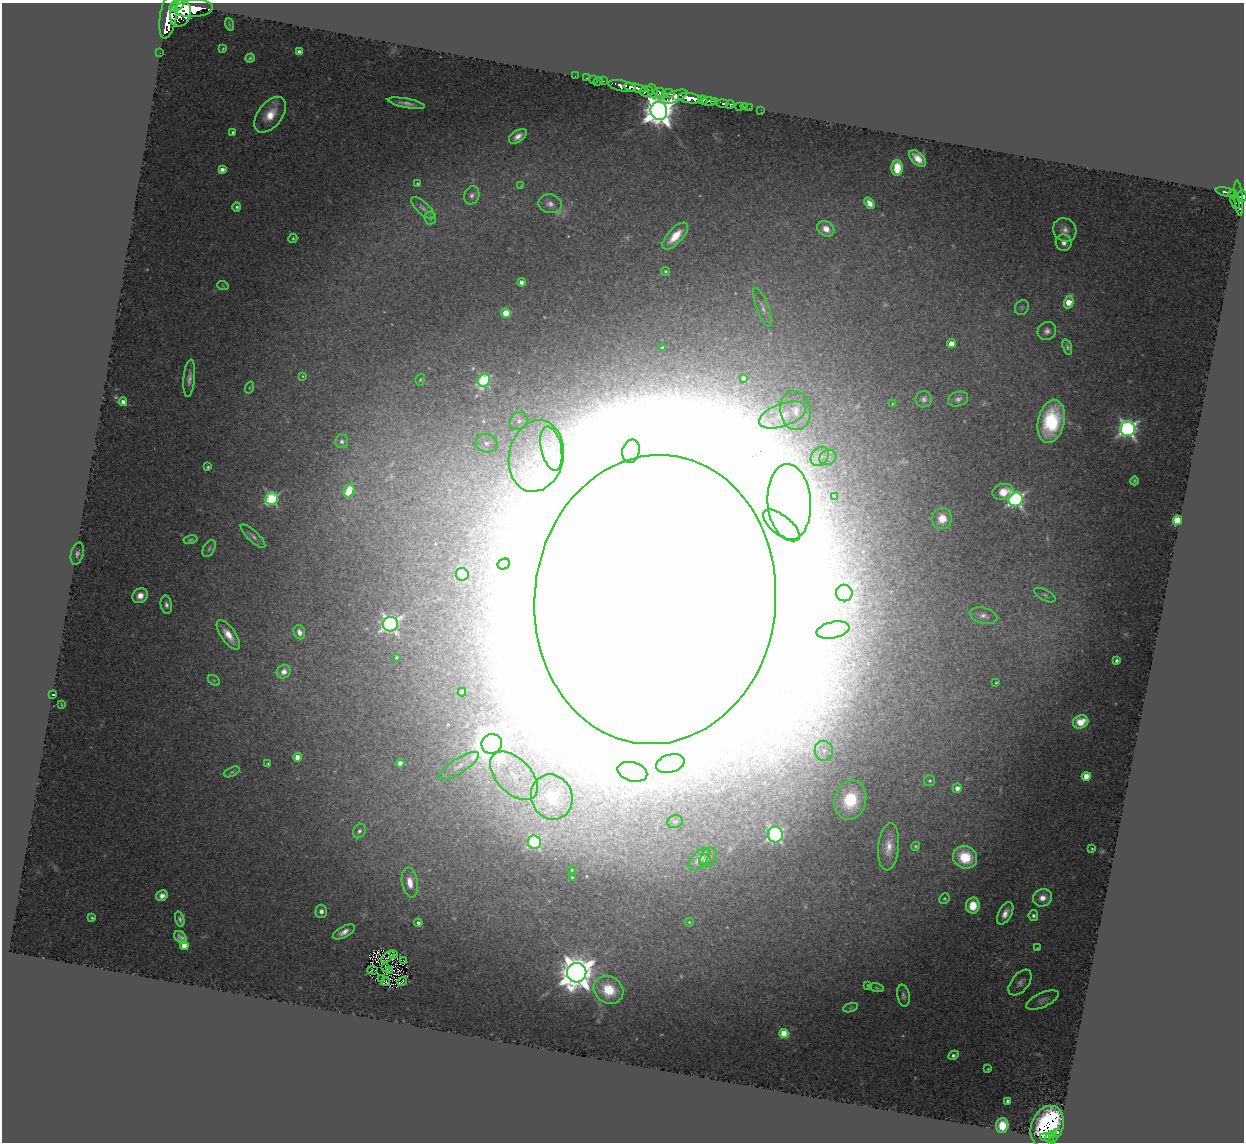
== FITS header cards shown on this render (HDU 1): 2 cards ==
NAXIS1  =                 1242
NAXIS2  =                 1140

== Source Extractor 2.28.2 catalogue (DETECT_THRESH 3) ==
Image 1242 x 1140 px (HDU 1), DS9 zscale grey, 1 PNG px = 1 image px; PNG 1246 x 1144 px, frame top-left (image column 1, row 1140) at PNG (2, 3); each listed source drawn as its Kron ellipse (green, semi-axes under 4 px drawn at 4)
Background 2.05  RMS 0.1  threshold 0.3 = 3 sigma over >= 5 px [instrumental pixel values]
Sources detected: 200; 3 with non-positive FLUX_AUTO (blend fragments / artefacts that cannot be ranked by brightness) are neither listed nor drawn; the other 197 listed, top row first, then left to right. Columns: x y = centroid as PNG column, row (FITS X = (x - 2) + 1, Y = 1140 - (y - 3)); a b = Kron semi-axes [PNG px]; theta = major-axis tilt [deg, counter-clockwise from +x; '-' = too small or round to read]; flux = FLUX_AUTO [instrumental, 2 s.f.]
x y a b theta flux
177 5 9 5 32 3100
194 8 19 8 4 9600
180 13 13 10 75 6100
168 16 23 8 80 10000
229 24 6 4 -72 7.4
223 49 3 3 - 7
299 52 4 4 - 18
160 53 2 2 - 17
250 58 5 3 - 13
575 76 2 2 - 33
587 78 3 2 - 66
593 80 4 2 - 72
598 81 5 2 - 44
604 81 3 2 - 89
622 86 14 5 -11 3500
635 88 11 3 -9 3300
646 91 7 5 10 860
653 91 7 4 -66 710
660 92 6 4 -13 1600
669 93 6 3 -11 860
675 97 14 5 21 2300
690 98 12 5 -7 5400
703 100 5 3 - 1400
709 101 6 4 -4 1500
714 102 3 3 - 1000
406 103 19 4 -11 44
722 104 6 4 4 490
730 104 4 3 - 440
740 106 3 3 - 100
744 107 2 2 - 25
749 108 2 2 - 20
761 110 4 2 - 22
659 111 9 8 - 15000
270 115 20 12 52 150
233 132 4 4 - 20
518 136 10 5 33 49
918 158 10 6 -45 73
897 168 8 5 -89 190
222 169 4 4 - 39
418 183 3 3 - 8
521 186 4 4 - 5.4
1227 192 11 4 -12 330
1233 194 4 3 - 420
472 195 9 7 69 29
1242 196 6 3 -88 760
1238 198 17 4 -84 1600
1235 202 7 3 -70 300
869 203 6 4 -51 63
550 204 11 9 -13 45
237 207 4 4 - 15
423 208 15 6 -42 30
430 218 6 6 - 16
826 229 9 7 -33 78
1065 230 12 11 - 54
675 236 17 7 47 180
293 238 5 4 - 11
1064 243 8 8 - 40
665 271 5 4 - 11
522 282 4 4 - 41
223 286 6 3 -20 7.4
1069 302 6 4 74 210
1022 307 8 6 54 15
763 308 21 6 -69 38
506 313 5 5 - 220
1047 331 9 8 - 34
951 344 4 4 - 98
663 347 4 3 - 10
1067 347 8 4 -74 15
303 376 3 3 - 6.1
189 378 19 5 85 44
743 378 3 3 - 16
420 380 6 4 73 9.7
484 380 7 5 56 760
249 387 6 3 71 7.3
924 399 8 8 - 26
958 399 10 7 18 31
123 402 4 3 - 24
893 404 4 2 - 5.2
796 410 19 15 -84 140
782 415 24 11 20 150
519 421 10 8 51 35
1051 421 22 13 78 640
1128 429 7 7 - 2600
342 441 7 6 - 21
486 443 11 9 -12 48
551 448 22 10 -78 140
631 451 12 8 75 55
536 456 36 27 78 600
820 456 10 8 51 58
828 457 9 7 29 31
208 467 3 3 - 12
1134 481 4 3 - 6
349 491 7 5 67 150
1003 492 10 8 13 150
835 497 3 3 - 11
272 499 6 6 - 890
1016 499 7 7 - 2000
789 502 38 21 -86 390
942 519 10 10 - 86
1177 520 4 4 - 490
781 525 22 9 -39 91
253 536 16 5 -43 28
190 540 7 4 11 13
209 548 9 5 60 18
77 554 11 6 75 27
504 564 6 5 - 150
462 574 6 6 - 510
844 593 8 8 - 2100
1045 595 11 5 -29 20
140 596 8 7 - 66
655 600 145 120 84 500000
166 605 9 5 -79 29
983 616 14 7 -15 39
390 624 7 7 - 2700
833 630 17 8 12 58
299 632 7 5 -70 35
228 635 17 7 -55 100
396 657 3 3 - 8.3
1116 661 3 3 - 12
284 672 7 6 - 46
214 680 6 4 -30 9.6
996 682 2 2 - 6.2
462 692 4 4 - 22
53 694 3 2 - 7.7
61 704 3 2 - 5.1
1081 722 8 6 20 100
492 744 10 9 - 22000
824 751 10 9 - 58
298 757 4 4 - 90
400 763 4 4 - 54
268 764 4 3 - 12
670 764 15 9 16 68
459 766 23 7 32 72
232 772 8 4 24 13
632 772 15 9 -14 91
514 776 29 17 -46 300
1086 776 4 4 - 150
930 781 5 5 - 13
957 788 4 4 - 44
552 797 23 20 -67 300
850 800 20 15 76 410
675 821 8 6 8 19
359 831 7 6 - 21
775 834 8 7 - 1700
534 842 6 6 - 940
916 846 4 4 - 11
889 847 23 10 84 110
1092 849 2 2 - 5.6
708 857 10 7 63 24
965 857 12 11 - 320
699 859 14 7 49 48
705 860 6 5 - 13
572 870 3 2 - 5.7
572 877 3 3 - 7.2
410 882 15 8 -81 95
162 896 6 5 - 45
1042 898 10 8 25 72
944 899 5 5 - 11
973 906 8 7 - 150
321 911 6 6 - 33
1005 913 12 6 62 58
1033 916 5 5 - 17
92 918 4 3 - 10
180 919 8 4 -75 18
689 922 4 4 - 8.3
418 923 4 4 - 16
344 932 12 5 28 48
181 937 7 5 -43 29
184 946 4 4 - 110
1037 948 3 3 - 5.5
393 955 3 2 - 0.55
388 957 8 2 40 14
404 961 3 2 - 7.7
385 968 3 2 - 4.7
373 970 5 2 - 0.43
390 971 3 2 - 4.5
577 973 10 9 - 18000
382 979 4 2 - 2.7
385 982 4 2 - 3.5
402 982 5 4 - 56
1020 982 15 8 51 37
868 985 3 3 - 6.9
877 988 7 3 -13 9.7
608 990 15 13 -34 260
903 996 11 6 -80 22
1042 1000 17 7 25 33
850 1008 8 3 19 9.1
784 1033 4 4 - 300
954 1055 5 3 - 21
988 1069 3 2 - 6.6
1007 1101 3 3 - 16
1002 1125 7 6 - 160
1047 1126 21 15 66 1300
1057 1133 3 3 - 270
1053 1135 4 3 - 380
1045 1137 5 3 - 160
1049 1137 5 4 - 460
At the frame edge (FLAGS 8, measured only in part): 2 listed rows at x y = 177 5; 1242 196
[3 non-positive-flux detections neither listed nor drawn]